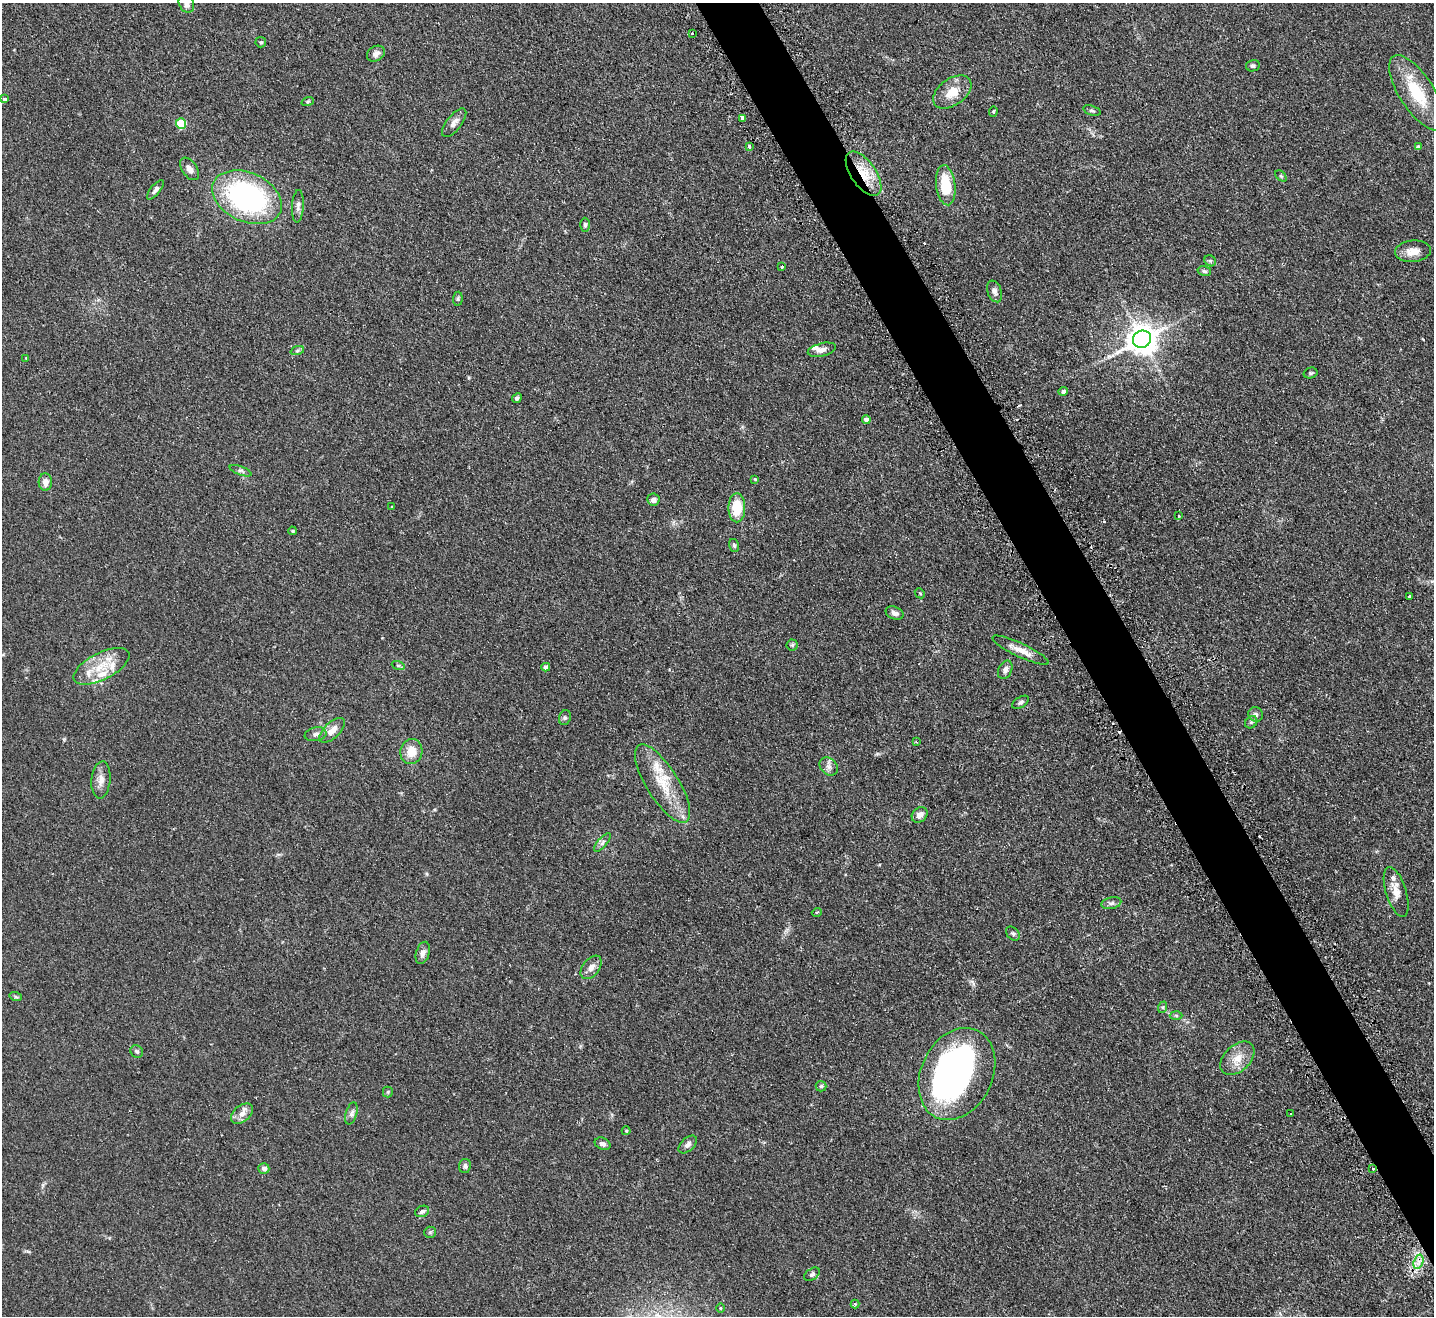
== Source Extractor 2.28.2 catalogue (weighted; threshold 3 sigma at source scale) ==
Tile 6 of 4 x 4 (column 2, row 2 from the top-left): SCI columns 1469-2900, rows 2828-4141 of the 5799 x 5790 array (HDU 1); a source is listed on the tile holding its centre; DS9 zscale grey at full resolution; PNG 1436 x 1318 px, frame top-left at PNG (2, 3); each listed source drawn as its Kron ellipse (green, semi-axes under 4 px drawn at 4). Shown black and unused: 4% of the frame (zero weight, under 2 of 3 exposures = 4% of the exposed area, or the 3 px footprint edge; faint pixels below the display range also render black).
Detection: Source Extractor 2.28.2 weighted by HDU 2 'WHT'; one run over the whole footprint, this tile lists its part. Background 0.11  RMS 0.0074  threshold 0.0335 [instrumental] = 3 sigma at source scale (4.5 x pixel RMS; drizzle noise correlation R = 1.50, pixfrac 1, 0.05/0.05 arcsec/px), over >= 5 px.
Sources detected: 107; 1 inside a brighter object's white glare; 3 cosmic-ray / hot-pixel residue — neither listed nor drawn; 5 inside a brighter listed object's ellipse — not listed separately; the other 98 listed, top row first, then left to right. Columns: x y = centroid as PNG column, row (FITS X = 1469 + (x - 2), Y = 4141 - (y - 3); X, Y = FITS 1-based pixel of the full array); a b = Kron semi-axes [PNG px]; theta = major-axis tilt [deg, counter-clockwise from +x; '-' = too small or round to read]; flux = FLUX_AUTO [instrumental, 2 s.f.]
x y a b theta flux
186 3 10 7 -63 3.6
692 33 3 3 - 2.4
261 42 5 5 - 1.2
376 54 9 7 32 3.7
1253 66 7 5 12 1.5
952 92 21 13 36 12
1417 93 43 17 -57 31
4 99 4 3 - 2
308 101 6 4 19 0.75
993 111 5 4 - 0.8
1092 111 9 5 -17 1.3
742 118 4 3 - 2.7
181 123 5 5 - 34
454 123 17 7 51 4
749 146 3 3 - 1.9
1418 147 4 4 - 1.9
189 169 12 7 -55 3.7
864 174 25 12 -56 17
1281 176 6 4 -44 0.98
946 185 20 9 -83 23
155 190 12 5 50 2.3
247 197 36 24 -24 140
298 206 16 6 87 2.8
585 225 7 4 -89 1.2
1413 251 18 10 5 8.1
1210 261 6 5 - 1.2
782 267 3 3 - 1.5
1204 271 7 5 -15 1.3
994 291 11 7 -70 3
458 299 7 5 84 1.1
1142 339 9 8 - 1100
822 350 14 6 14 3.6
297 351 7 4 19 1.3
26 358 3 3 - 0.5
1310 373 7 5 15 1.2
1063 391 5 4 - 1.8
517 398 5 4 - 1.6
866 420 4 4 - 4.2
241 471 11 4 -19 1.9
755 479 4 3 - 0.72
45 482 9 6 -86 4.2
653 500 6 6 - 2.8
392 507 4 3 - 0.71
737 508 14 8 -90 20
1179 516 3 3 - 0.81
292 531 4 3 - 0.77
734 545 6 5 - 1.2
920 593 5 4 - 0.9
1409 596 3 3 - 4.3
895 613 9 6 -23 2.9
792 645 5 5 - 1.2
1020 650 31 7 -25 8.1
398 665 6 4 -19 1
101 666 30 13 27 19
546 667 4 4 - 3.3
1005 670 10 6 64 3.4
1021 702 9 5 33 1.8
1256 714 7 7 - 2
565 718 7 6 - 1.4
1251 722 7 5 45 1.4
332 730 16 7 43 7.3
316 734 11 7 10 2.6
916 742 3 3 - 0.72
411 752 12 11 - 10
829 766 10 8 -44 3
101 780 18 9 85 5.6
662 784 45 16 -58 26
920 815 9 7 45 4.4
602 843 11 4 50 2.3
1396 892 26 10 -73 8.2
1111 903 10 5 12 2.1
817 912 5 3 - 0.66
1013 933 8 5 -48 1.5
423 953 11 6 72 3.3
591 967 13 8 52 4.2
16 997 6 4 -18 0.84
1163 1007 6 4 71 0.95
1176 1015 6 4 -2 1.1
137 1051 6 6 - 1.6
1237 1058 20 13 43 10
957 1074 48 35 64 240
821 1086 5 5 - 1.1
388 1092 5 5 - 0.84
351 1113 11 5 73 2.3
242 1114 12 8 39 5.2
1291 1114 3 3 - 0.93
626 1131 4 4 - 0.73
603 1144 8 6 -22 2.2
688 1144 11 6 44 2.4
465 1166 7 6 - 1.8
264 1168 5 5 - 3
1373 1169 3 3 - 2.1
422 1211 7 5 26 1.8
430 1232 6 5 - 1.1
1418 1262 7 4 71 3.1
812 1274 9 5 36 1.5
855 1304 4 4 - 0.84
720 1308 5 3 - 0.65
Overlapping masked pixels (flux is a lower limit): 3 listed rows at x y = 742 118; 864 174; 1373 1169
Isophote crosses this tile's border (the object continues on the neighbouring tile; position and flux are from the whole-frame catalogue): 1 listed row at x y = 186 3